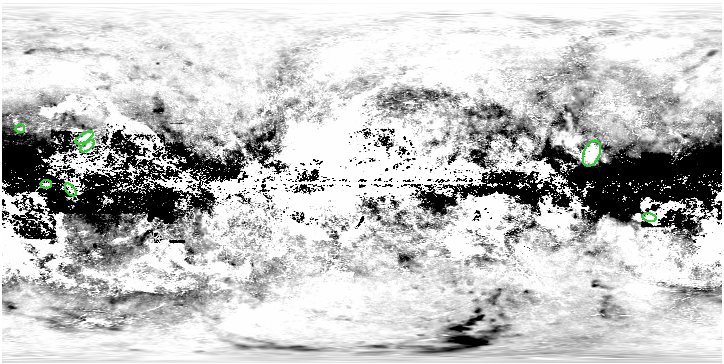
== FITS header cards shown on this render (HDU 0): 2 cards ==
NAXIS1  =                  720
NAXIS2  =                  360

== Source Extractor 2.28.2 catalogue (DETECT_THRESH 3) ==
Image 720 x 360 px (HDU 0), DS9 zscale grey, 1 PNG px = 1 image px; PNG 724 x 364 px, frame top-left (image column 1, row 360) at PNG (2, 3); each listed source drawn as its Kron ellipse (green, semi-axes under 4 px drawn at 4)
Background -0.00151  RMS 0.0022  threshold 0.00661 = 3 sigma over >= 5 px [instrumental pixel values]
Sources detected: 19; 12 with non-positive FLUX_AUTO (blend fragments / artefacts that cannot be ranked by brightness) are neither listed nor drawn; the other 7 listed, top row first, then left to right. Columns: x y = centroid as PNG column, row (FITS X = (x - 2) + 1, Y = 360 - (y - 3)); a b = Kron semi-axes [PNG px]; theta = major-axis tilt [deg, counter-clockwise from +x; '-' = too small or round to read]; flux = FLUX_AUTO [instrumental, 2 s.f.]
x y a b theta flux
20 129 5 2 - 0.16
84 138 10 4 31 0.25
88 146 8 2 38 0.34
592 153 13 8 67 0.75
46 184 5 2 - 0.12
71 190 7 2 -51 0.19
650 217 7 3 -11 0.24
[12 non-positive-flux detections neither listed nor drawn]